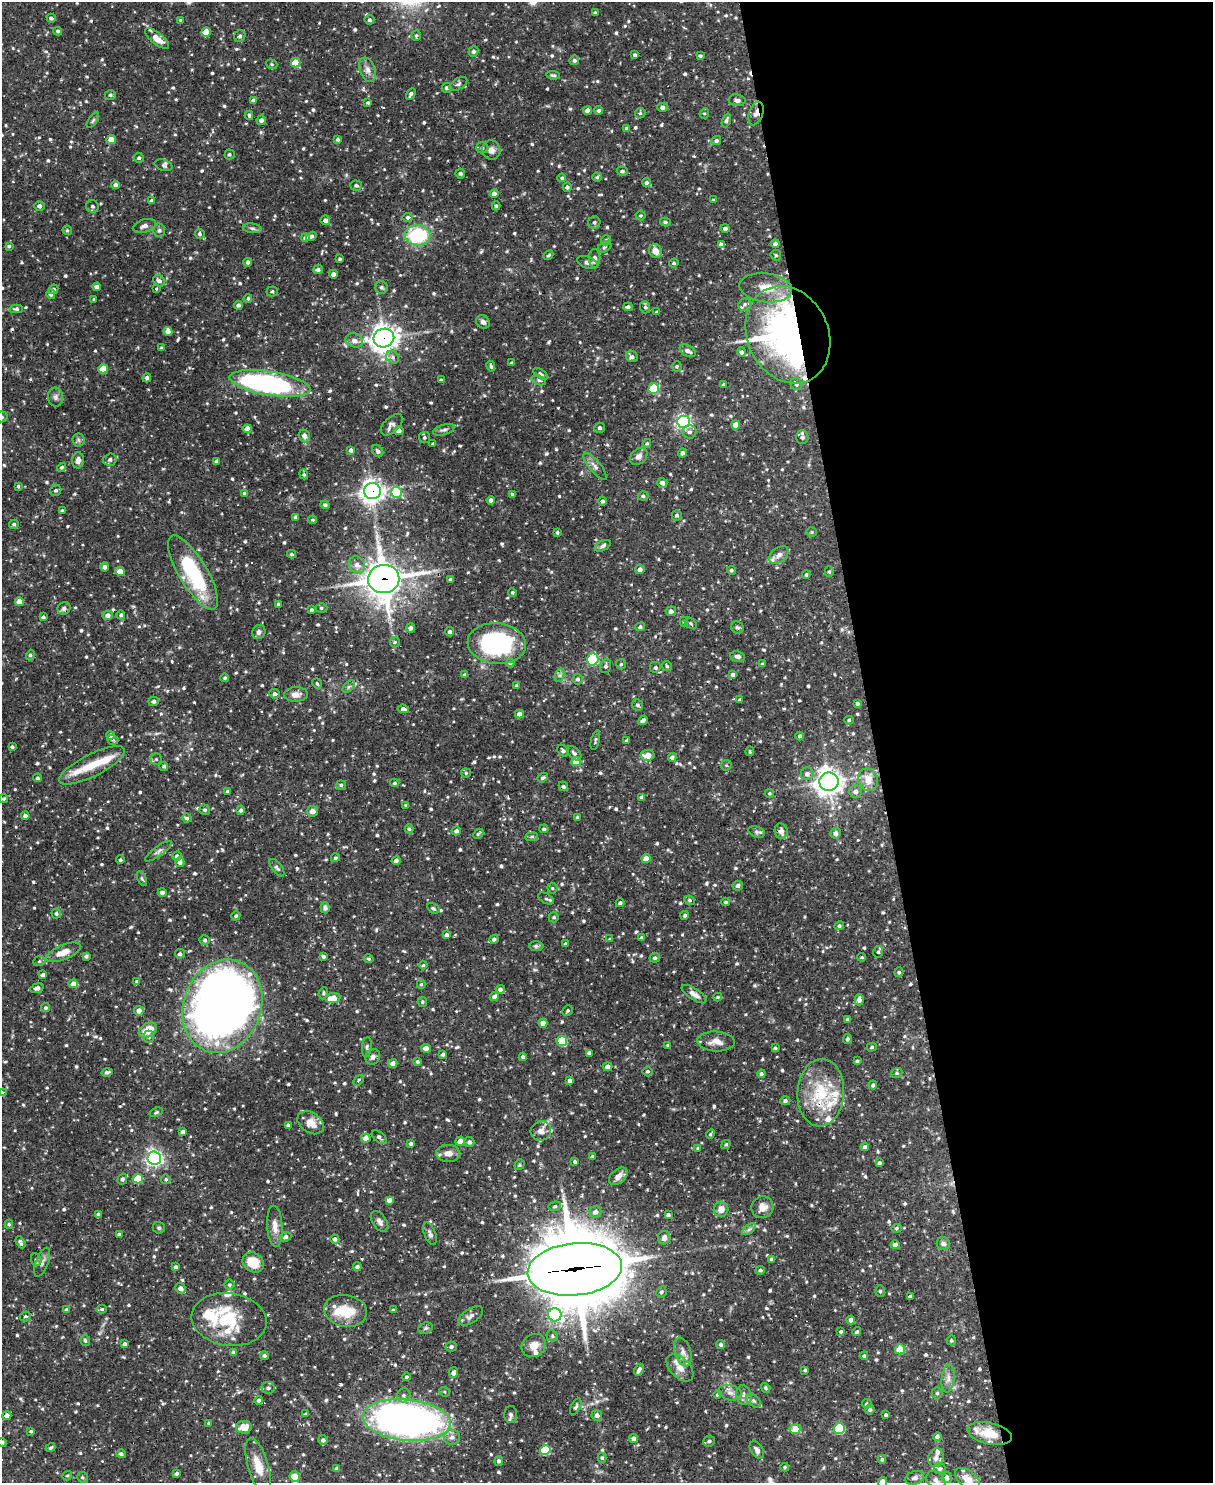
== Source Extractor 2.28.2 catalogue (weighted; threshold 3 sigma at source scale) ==
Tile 8 of 4 x 3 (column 4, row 2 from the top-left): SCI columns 3634-4844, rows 1729-3209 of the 4844 x 4825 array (HDU 1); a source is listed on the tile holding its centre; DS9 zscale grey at full resolution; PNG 1215 x 1485 px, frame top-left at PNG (2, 2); each listed source drawn as its Kron ellipse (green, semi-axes under 4 px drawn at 4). Shown black and unused: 28% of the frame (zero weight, under 2 of 3 exposures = <1% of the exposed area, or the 3 px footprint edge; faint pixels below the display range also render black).
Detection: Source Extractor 2.28.2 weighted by HDU 2 'WHT'; one run over the whole footprint, this tile lists its part. Background 0.0919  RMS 0.0031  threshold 0.0138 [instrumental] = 3 sigma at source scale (4.5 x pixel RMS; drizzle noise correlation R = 1.50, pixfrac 1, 0.05/0.05 arcsec/px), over >= 5 px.
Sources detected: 931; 1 too faint to see at this stretch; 1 inside a brighter object's white glare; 9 cosmic-ray / hot-pixel residue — neither listed nor drawn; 29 inside a brighter listed object's ellipse — not listed separately; of the other 891, all 500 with FLUX_AUTO >= 0.459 (the completeness limit of this list) listed and drawn (391 fainter detections not listed), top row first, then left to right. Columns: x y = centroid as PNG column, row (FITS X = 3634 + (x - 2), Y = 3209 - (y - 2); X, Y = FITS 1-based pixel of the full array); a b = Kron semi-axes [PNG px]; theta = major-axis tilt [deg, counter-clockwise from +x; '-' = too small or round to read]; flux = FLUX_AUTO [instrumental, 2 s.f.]
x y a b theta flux
595 13 4 3 - 0.57
51 18 4 4 - 0.67
180 20 3 3 - 0.47
369 20 5 5 - 0.69
58 31 4 4 - 0.54
206 32 4 4 - 4.8
416 35 5 5 - 0.59
240 36 6 5 - 0.79
157 38 14 6 -39 3.5
473 51 5 5 - 0.72
635 55 3 3 - 0.6
700 56 4 3 - 0.59
574 60 5 4 - 0.86
295 63 5 5 - 7.9
272 64 6 4 -22 0.47
367 70 12 8 -69 1.8
553 75 7 4 -8 0.58
458 84 10 5 32 0.78
447 88 5 5 - 0.65
411 94 6 4 59 0.84
110 95 5 4 - 0.6
253 100 4 3 - 0.87
737 100 8 6 -8 0.97
368 103 4 3 - 0.52
662 107 5 4 - 1
588 110 4 4 - 2
599 110 4 4 - 0.76
640 113 5 4 - 0.52
704 113 5 4 - 0.49
756 113 12 7 71 1.8
249 115 4 3 - 0.66
93 120 9 4 55 0.59
261 120 5 4 - 1.2
726 120 7 4 69 0.88
627 128 4 4 - 0.5
338 139 4 4 - 0.63
111 140 4 4 - 4.1
716 141 5 4 - 0.8
482 148 6 5 - 0.77
491 150 10 9 - 1.6
229 154 5 5 - 0.51
139 158 5 4 - 0.6
163 165 9 5 -18 0.71
622 171 5 4 - 0.73
460 173 5 5 - 0.67
597 177 4 4 - 0.48
562 178 4 4 - 0.47
646 182 4 4 - 0.88
115 185 4 4 - 0.8
356 185 6 5 - 0.77
567 187 4 4 - 0.81
494 194 4 4 - 1.7
714 200 4 3 - 0.5
152 201 4 4 - 1
39 206 5 4 - 1.2
92 206 6 6 - 0.89
496 206 4 4 - 0.53
641 215 5 5 - 0.52
408 217 5 4 - 0.74
325 220 5 4 - 1
665 222 5 4 - 0.55
594 223 6 6 - 0.77
144 226 12 6 17 1.3
252 228 9 5 -7 0.74
725 229 4 4 - 1.3
67 230 5 4 - 0.55
159 230 7 5 87 0.69
200 234 5 5 - 0.52
418 235 13 10 -2 22
311 236 5 4 - 0.74
305 238 4 4 - 1.2
606 240 5 5 - 0.53
775 244 4 4 - 1.1
721 245 4 3 - 13
9 246 4 3 - 0.53
604 247 7 4 29 0.59
655 251 7 6 - 2.6
548 255 5 3 - 0.5
776 255 5 5 - 0.53
595 258 9 5 -90 1.3
340 259 3 3 - 0.49
248 262 4 3 - 0.64
588 262 11 6 -19 1.2
674 263 5 4 - 0.55
318 270 5 4 - 0.9
333 274 4 4 - 1.2
159 281 6 5 - 0.96
97 287 4 4 - 1.3
381 287 6 6 - 0.65
766 288 26 14 -7 6.6
54 289 5 4 - 0.65
156 289 3 3 - 0.46
272 291 5 5 - 0.64
51 294 5 4 - 0.79
248 298 4 3 - 0.52
94 299 3 3 - 0.48
745 304 7 6 - 0.8
238 305 4 4 - 0.9
628 307 5 3 - 0.77
645 307 6 5 - 0.69
16 309 6 4 -2 0.66
657 312 4 3 - 0.7
483 322 7 6 - 1
168 331 4 4 - 2.4
788 335 50 40 -64 150
384 338 10 9 - 270
354 340 9 7 -21 1.6
161 348 4 3 - 0.55
688 351 9 5 -29 1.6
741 352 5 4 - 0.82
393 357 7 6 - 0.93
632 357 6 5 - 0.93
512 363 4 3 - 0.58
491 366 5 4 - 0.69
677 366 5 5 - 0.49
103 369 5 4 - 6
541 374 8 4 -33 0.69
147 378 4 4 - 0.86
441 380 4 3 - 0.59
539 380 7 4 -21 0.65
270 383 41 12 -9 70
723 384 3 3 - 0.47
796 384 6 5 - 0.91
654 388 5 5 - 17
55 397 9 7 -88 1.2
2 417 6 5 - 0.69
684 422 6 6 - 80
392 425 13 7 44 1.5
736 425 4 4 - 3
599 428 5 5 - 0.72
247 429 4 4 - 2.4
444 430 11 5 17 0.89
399 431 5 4 - 1.4
690 432 7 6 - 1
304 436 6 5 - 1.4
424 437 6 5 - 0.61
802 437 7 6 - 0.93
78 440 6 6 - 0.71
432 443 3 2 - 0.48
647 443 4 4 - 0.51
351 450 4 3 - 0.95
378 451 6 5 - 0.79
682 453 4 4 - 1
639 456 10 7 43 1.5
78 460 8 6 86 1.4
110 460 7 6 - 1.1
217 461 4 3 - 1
595 466 17 5 -50 1.6
62 467 5 4 - 0.55
304 474 5 4 - 0.51
662 483 5 4 - 1.4
18 486 4 3 - 0.51
56 490 6 5 - 0.63
372 491 8 8 - 220
397 492 5 5 - 17
245 493 4 4 - 0.65
512 494 3 3 - 0.57
643 496 5 4 - 0.6
491 500 4 4 - 1
603 501 4 4 - 0.74
325 505 4 4 - 0.74
62 511 3 3 - 0.58
677 515 5 5 - 0.82
296 517 4 3 - 0.83
313 520 4 3 - 0.5
14 524 5 4 - 0.65
557 532 4 3 - 0.52
811 532 5 4 - 0.46
603 546 8 5 28 0.88
291 554 4 3 - 0.49
779 555 11 7 40 1.6
357 565 9 7 -52 1.9
105 567 4 4 - 1.1
640 569 5 4 - 1.1
731 570 4 4 - 0.61
120 572 5 4 - 3.8
193 572 42 14 -59 27
829 572 5 4 - 0.49
806 574 4 4 - 0.48
384 579 15 14 - 600
450 579 3 3 - 0.59
512 592 4 4 - 0.55
19 602 4 4 - 2.9
278 604 4 3 - 0.69
64 608 7 6 - 1
321 608 6 5 - 0.59
311 610 4 4 - 0.46
671 611 5 5 - 1
108 615 5 4 - 1.6
121 615 4 4 - 0.63
43 617 4 4 - 0.62
684 622 5 4 - 0.48
691 623 7 4 -39 0.52
640 627 5 4 - 0.71
737 627 6 5 - 0.65
410 628 5 4 - 1
259 632 7 6 - 1.1
449 632 5 4 - 0.75
395 642 5 5 - 0.48
497 644 29 20 -5 45
30 655 5 4 - 0.73
738 656 7 5 -8 0.89
593 659 6 5 - 31
510 663 4 4 - 0.54
621 664 5 5 - 0.48
762 664 4 3 - 0.47
606 666 7 5 75 0.76
667 666 5 4 - 0.54
656 667 6 6 - 0.91
733 674 4 4 - 0.87
464 675 3 3 - 0.58
560 675 7 4 72 0.68
225 678 4 4 - 0.55
578 679 5 5 - 0.81
317 683 5 4 - 0.59
517 686 4 3 - 0.71
349 687 7 4 45 0.71
275 694 5 4 - 0.87
296 694 12 7 2 2.2
740 700 3 3 - 0.57
154 701 5 4 - 1
857 704 4 4 - 0.71
637 705 6 5 - 0.7
403 709 6 4 -7 1.2
519 714 4 4 - 2.1
643 720 5 3 - 1.1
849 720 5 4 - 0.54
110 735 4 4 - 1.6
800 736 4 4 - 0.74
113 740 5 5 - 0.57
595 740 10 3 75 0.55
627 740 3 3 - 0.6
12 747 3 3 - 0.56
563 751 6 5 - 0.86
750 751 4 4 - 0.49
574 753 9 5 -45 0.86
647 755 7 5 5 3.6
672 757 4 4 - 1.1
156 759 6 5 - 0.65
576 762 5 4 - 4.8
92 765 36 11 27 7.1
726 765 5 5 - 0.53
164 766 4 4 - 0.66
466 773 5 5 - 0.49
807 774 6 6 - 1.5
37 778 4 4 - 0.52
543 778 6 4 37 0.61
868 780 11 9 -68 3.7
829 782 9 9 - 270
395 783 5 3 - 0.47
341 785 5 4 - 0.48
563 786 5 4 - 0.66
228 791 4 3 - 0.66
856 791 6 6 - 1.5
769 793 5 4 - 0.52
642 797 4 4 - 0.83
4 799 4 3 - 0.5
406 805 3 3 - 0.47
205 810 5 5 - 0.64
241 810 4 4 - 0.71
312 811 5 5 - 1.8
25 816 4 4 - 1.1
577 817 4 3 - 0.47
187 818 5 4 - 0.66
409 829 4 4 - 0.47
544 829 4 4 - 0.62
456 831 4 4 - 1.1
781 831 8 6 -73 2.4
757 832 9 5 -19 0.78
836 833 5 5 - 1.1
478 834 6 3 45 0.5
532 837 6 4 6 0.51
158 851 16 5 36 1.1
177 856 4 4 - 1.1
335 858 4 4 - 0.51
646 858 4 4 - 3
120 860 4 4 - 0.62
396 861 4 4 - 1.1
180 862 5 4 - 1.4
277 868 10 5 -53 0.77
142 879 8 4 -63 0.49
738 886 5 5 - 0.9
552 888 5 5 - 0.47
162 892 4 4 - 1.3
546 899 8 5 -31 0.63
690 900 5 4 - 0.55
726 902 4 3 - 0.48
620 903 4 3 - 0.79
325 908 5 4 - 1.1
433 908 6 4 -33 0.66
56 913 5 5 - 0.63
685 915 4 4 - 0.56
236 916 5 4 - 0.62
554 917 5 5 - 0.62
839 926 5 4 - 0.63
447 935 4 3 - 1
641 938 4 4 - 0.64
494 939 4 4 - 0.84
610 939 4 3 - 0.47
205 940 5 5 - 0.62
565 944 3 3 - 0.51
536 946 7 5 -1 0.6
64 952 18 7 23 4
878 952 6 5 - 0.64
180 954 5 5 - 0.82
86 956 4 3 - 0.63
323 957 4 4 - 0.62
862 957 4 4 - 0.5
655 958 5 4 - 0.65
369 959 5 4 - 0.56
39 961 6 5 - 0.53
423 965 4 4 - 0.49
899 972 5 4 - 0.52
43 975 4 3 - 0.98
137 981 4 4 - 0.51
73 984 4 4 - 2.6
421 984 4 4 - 0.48
37 988 7 4 18 1.3
500 989 4 4 - 0.88
323 993 6 4 70 0.48
694 994 14 5 -33 1.9
494 997 4 4 - 1.3
718 997 4 3 - 0.5
333 998 7 5 9 4.6
859 1000 6 4 -88 1.3
422 1002 5 5 - 0.5
222 1006 47 39 68 410
45 1008 5 4 - 0.55
139 1011 5 4 - 1.8
567 1011 5 5 - 0.54
848 1019 4 3 - 0.84
543 1023 4 4 - 2.1
148 1030 10 6 31 5.5
149 1037 6 5 - 0.63
847 1039 5 4 - 0.61
562 1041 5 5 - 15
716 1041 19 10 -3 2.9
668 1045 3 3 - 0.49
367 1047 10 5 84 0.74
872 1047 5 4 - 0.5
426 1048 5 4 - 1.8
775 1048 4 4 - 0.51
589 1053 4 4 - 1.1
443 1054 3 3 - 0.75
373 1057 8 7 - 1.2
523 1057 4 3 - 0.71
857 1061 4 3 - 0.58
417 1062 4 4 - 0.71
393 1063 5 4 - 1.3
608 1067 4 4 - 1.6
648 1071 5 5 - 0.5
107 1072 5 4 - 0.78
897 1073 6 4 21 0.55
761 1074 4 4 - 0.77
358 1080 6 4 49 0.58
570 1080 3 3 - 1.1
873 1085 4 4 - 0.74
3 1092 4 3 - 15
821 1093 34 23 86 16
785 1101 5 4 - 0.74
156 1112 7 4 21 0.5
311 1123 14 10 -34 3.8
288 1125 3 3 - 0.59
541 1131 10 9 - 1.8
183 1132 4 4 - 1
710 1134 5 3 - 0.54
379 1137 9 5 -39 1.1
366 1138 5 4 - 1.6
460 1141 5 4 - 2.9
469 1142 5 5 - 0.97
411 1143 4 4 - 0.82
726 1145 5 3 - 0.48
865 1147 4 4 - 1.1
698 1148 4 4 - 0.54
448 1153 12 8 -2 2.4
592 1156 3 3 - 0.59
154 1158 7 6 - 93
575 1162 4 3 - 0.65
879 1163 4 3 - 0.62
519 1165 6 4 54 0.52
618 1176 10 7 40 2
122 1179 5 5 - 0.75
138 1179 5 4 - 8.9
166 1179 5 4 - 0.5
389 1200 4 4 - 1.5
555 1206 6 4 10 0.63
762 1207 11 10 - 2.9
721 1209 8 7 - 2.3
595 1212 6 5 - 1.3
99 1214 4 3 - 0.78
668 1215 4 4 - 0.93
380 1221 11 7 -55 1.3
9 1224 4 4 - 0.5
275 1226 20 7 -86 2.9
159 1228 6 5 - 0.54
896 1228 5 4 - 0.49
749 1229 8 4 37 0.76
119 1234 4 3 - 0.8
430 1234 12 5 -70 0.93
286 1237 6 4 26 0.9
664 1238 7 6 - 1.6
335 1239 4 4 - 0.95
20 1242 6 3 -60 0.76
943 1244 7 6 - 1.1
895 1245 4 4 - 1.9
771 1259 4 4 - 0.57
36 1260 6 5 - 0.65
42 1262 15 6 69 1.4
253 1262 11 9 -38 7
176 1267 4 3 - 0.8
357 1267 4 4 - 0.94
575 1269 47 26 6 2900
760 1270 5 4 - 0.77
229 1284 5 5 - 0.48
180 1288 5 5 - 1.5
880 1291 6 5 - 0.59
661 1292 6 5 - 0.62
910 1297 4 3 - 0.56
102 1309 5 4 - 0.46
67 1310 4 4 - 1
393 1310 4 3 - 0.57
345 1311 21 16 -11 9.3
555 1315 7 6 - 58
25 1316 5 5 - 0.77
471 1316 14 7 33 1.6
229 1319 38 26 -8 16
851 1320 4 4 - 1.2
425 1328 7 5 21 0.58
841 1332 3 3 - 0.49
857 1332 4 4 - 0.62
552 1336 6 5 - 0.59
85 1340 5 5 - 0.75
951 1340 5 5 - 0.51
124 1344 4 4 - 0.85
721 1344 4 4 - 0.76
534 1345 13 11 36 3.4
451 1346 5 5 - 0.84
900 1349 5 5 - 7.5
233 1352 4 4 - 0.82
683 1352 15 8 -72 2.1
264 1355 4 4 - 0.63
864 1356 4 4 - 0.7
680 1368 16 10 -46 3.1
639 1370 6 3 63 1.2
805 1370 3 3 - 0.57
453 1373 5 4 - 1.4
407 1377 4 4 - 0.68
948 1378 14 6 83 1.8
268 1388 6 6 - 0.94
766 1388 5 4 - 0.59
444 1392 6 4 -22 0.46
730 1393 12 7 -14 1.7
937 1393 6 5 - 0.6
404 1395 7 6 - 1
718 1395 4 4 - 0.54
744 1395 10 7 -73 1.4
259 1400 4 4 - 0.91
753 1401 8 5 -38 0.84
867 1404 5 4 - 0.77
576 1407 9 4 64 0.65
870 1410 5 5 - 0.79
306 1414 4 3 - 0.48
7 1415 4 4 - 1.4
511 1415 8 6 -88 0.85
597 1415 5 5 - 1.2
886 1415 4 4 - 0.6
407 1420 44 20 -6 170
209 1423 4 3 - 0.49
244 1427 7 6 - 5.1
795 1429 5 5 - 5.7
839 1429 5 5 - 23
31 1431 4 4 - 0.49
990 1433 22 11 -13 7
452 1437 8 7 - 1.3
937 1437 4 4 - 1.1
633 1438 4 4 - 1.3
323 1440 5 5 - 1
709 1441 6 5 - 0.73
2 1442 4 3 - 0.69
51 1448 5 3 - 0.46
545 1450 5 5 - 16
757 1450 10 6 -57 1.2
121 1454 5 4 - 0.79
602 1458 5 4 - 0.47
936 1458 9 7 76 1.5
882 1459 4 3 - 0.54
499 1461 5 4 - 0.9
258 1466 28 10 -73 5.6
785 1467 4 4 - 0.47
337 1469 4 3 - 1
940 1469 6 5 - 0.69
177 1473 3 3 - 0.68
67 1476 5 4 - 0.47
82 1477 6 5 - 0.58
295 1477 5 5 - 6.7
915 1478 9 6 18 1.2
947 1478 5 5 - 1.6
968 1479 14 8 -41 3.9
936 1480 10 7 -41 1.4
882 1482 5 4 - 4.4
Overlapping masked pixels (flux is a lower limit): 10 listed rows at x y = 756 113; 788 335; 384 338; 270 383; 372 491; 384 579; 497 644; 222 1006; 821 1093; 575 1269
Isophote crosses this tile's border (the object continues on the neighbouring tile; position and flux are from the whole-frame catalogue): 6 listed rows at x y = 2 417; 3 1092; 407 1420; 2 1442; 968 1479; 882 1482